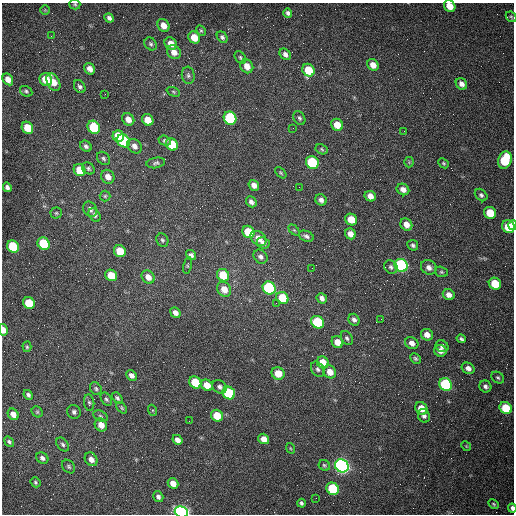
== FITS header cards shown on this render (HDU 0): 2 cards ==
NAXIS1  =                  512 /fastest changing axis
NAXIS2  =                  512 /next to fastest changing axis

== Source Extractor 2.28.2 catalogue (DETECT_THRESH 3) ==
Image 512 x 512 px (HDU 0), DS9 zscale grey, 1 PNG px = 1 image px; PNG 516 x 516 px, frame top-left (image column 1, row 512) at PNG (2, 3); each listed source drawn as its Kron ellipse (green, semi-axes under 4 px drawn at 4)
Background 1490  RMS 22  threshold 66.6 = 3 sigma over >= 5 px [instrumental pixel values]
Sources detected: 166; all 166 listed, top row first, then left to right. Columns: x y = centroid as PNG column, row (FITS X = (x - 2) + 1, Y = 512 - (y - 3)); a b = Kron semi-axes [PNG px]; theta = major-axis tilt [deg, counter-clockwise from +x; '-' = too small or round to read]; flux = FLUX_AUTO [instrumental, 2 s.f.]
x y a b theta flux
75 4 5 5 - 2100
450 6 6 5 - 17000
45 10 5 5 - 1700
288 13 4 4 - 3500
511 17 6 4 -43 1900
109 18 5 4 - 4900
164 25 7 5 -55 12000
201 30 5 4 - 1900
51 36 2 2 - 1400
194 37 6 5 - 22000
222 37 6 4 -50 3600
151 44 7 5 -49 3400
171 44 7 5 -47 14000
174 52 7 6 - 11000
285 54 6 5 - 5500
240 58 7 5 -51 2700
373 65 6 5 - 11000
247 66 7 6 - 14000
90 69 6 5 - 8700
308 70 6 6 - 40000
188 75 9 6 -83 4400
8 79 6 5 - 13000
46 80 6 6 - 35000
53 82 9 6 -62 17000
461 84 6 5 - 6400
80 86 7 5 -57 3900
26 91 6 5 - 2800
173 92 7 4 -21 2200
105 94 2 2 - 830
230 118 7 6 - 150000
299 118 7 5 -60 3100
128 119 7 5 -50 11000
148 120 6 5 - 22000
337 125 6 5 - 20000
94 127 7 6 - 67000
27 128 6 5 - 32000
293 128 2 2 - 710
404 131 2 2 - 680
118 136 6 5 - 43000
123 141 7 6 - 110000
165 141 6 5 - 3100
172 144 6 5 - 50000
86 146 6 5 - 3900
134 146 8 6 -43 7400
322 149 6 5 - 2500
103 158 7 5 -47 3300
505 160 9 6 71 68000
312 162 7 6 - 110000
409 162 5 5 - 1800
156 163 9 5 10 3500
444 163 6 4 -42 2000
88 168 7 5 -35 3400
80 170 6 5 - 32000
281 173 7 3 -45 1900
108 177 7 6 - 9900
254 185 5 5 - 8600
7 187 5 4 - 5100
299 187 2 2 - 910
403 189 6 5 - 9100
481 195 7 5 -45 3500
105 196 5 5 - 2400
370 196 6 5 - 11000
321 200 6 5 - 5500
251 202 6 4 -48 5200
90 209 8 6 -55 6500
56 213 5 5 - 2500
490 213 6 6 - 39000
95 215 7 5 -54 3800
351 219 6 5 - 25000
406 224 6 5 - 11000
513 225 5 2 - 12000
508 227 6 6 - 43000
294 230 6 4 -44 2000
248 232 6 5 - 42000
350 234 6 5 - 11000
306 236 8 5 -23 4100
258 238 9 6 -42 13000
162 240 7 5 -62 3100
263 243 6 5 - 5900
44 244 6 5 - 99000
413 245 6 5 - 3300
13 246 6 5 - 85000
120 251 6 5 - 36000
191 255 5 4 - 4500
260 257 7 6 - 5100
187 265 8 4 80 2000
401 265 7 6 - 280000
391 267 7 6 - 3900
429 267 8 7 - 7100
312 268 2 2 - 650
441 272 6 5 - 2400
111 275 6 5 - 32000
223 275 6 5 - 42000
148 277 7 6 - 12000
495 284 6 5 - 43000
269 288 7 6 - 200000
224 289 8 6 -55 17000
449 295 6 5 - 9000
282 298 6 5 - 50000
322 298 5 4 - 6100
29 303 6 5 - 55000
276 303 3 3 - 1300
175 313 6 4 -50 7200
381 319 2 2 - 880
354 320 6 5 - 4700
318 322 7 6 - 110000
3 330 6 4 -78 14000
427 335 6 5 - 11000
347 338 7 5 -60 3200
461 339 4 3 - 2600
337 342 6 5 - 15000
412 343 7 5 -35 7900
442 346 7 5 -34 4800
27 347 5 4 - 2100
440 351 6 6 - 7700
415 358 6 4 -44 2500
323 362 6 5 - 26000
468 368 7 5 -31 7300
318 369 8 6 -56 4000
330 372 7 6 - 16000
278 373 6 6 - 21000
131 375 6 4 -44 6400
498 378 7 5 -37 2800
195 382 6 5 - 50000
446 384 7 6 - 170000
207 385 6 5 - 17000
485 386 6 5 - 4100
220 387 7 6 - 4700
96 389 7 5 -59 2900
229 393 7 6 - 99000
28 395 5 4 - 3900
117 398 6 4 -48 3000
106 399 7 5 -57 3000
89 403 8 5 -83 3200
122 408 7 4 -50 2200
421 408 6 5 - 20000
506 408 6 5 - 49000
152 410 5 4 - 1800
37 412 6 5 - 2100
74 412 7 6 - 4400
13 414 6 5 - 11000
100 416 8 5 -27 3100
217 416 6 5 - 29000
424 416 7 5 -64 4700
189 421 2 2 - 700
101 425 7 6 - 14000
264 439 6 5 - 13000
177 440 5 4 - 8100
9 442 5 4 - 2800
63 444 8 5 -51 3500
466 446 5 4 - 1400
290 448 5 3 - 1400
42 458 6 5 - 4400
91 459 7 6 - 8900
324 465 6 5 - 2200
342 466 7 6 - 730000
69 467 7 5 -47 3200
35 482 5 4 - 2500
173 483 5 5 - 13000
333 489 6 6 - 92000
158 497 6 5 - 4200
316 498 2 2 - 3600
301 503 4 4 - 3000
494 504 6 4 -28 2100
512 508 4 3 - 4700
181 512 7 5 -19 530000
At the frame edge (FLAGS 8, measured only in part): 6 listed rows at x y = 75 4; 450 6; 513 225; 3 330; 512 508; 181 512